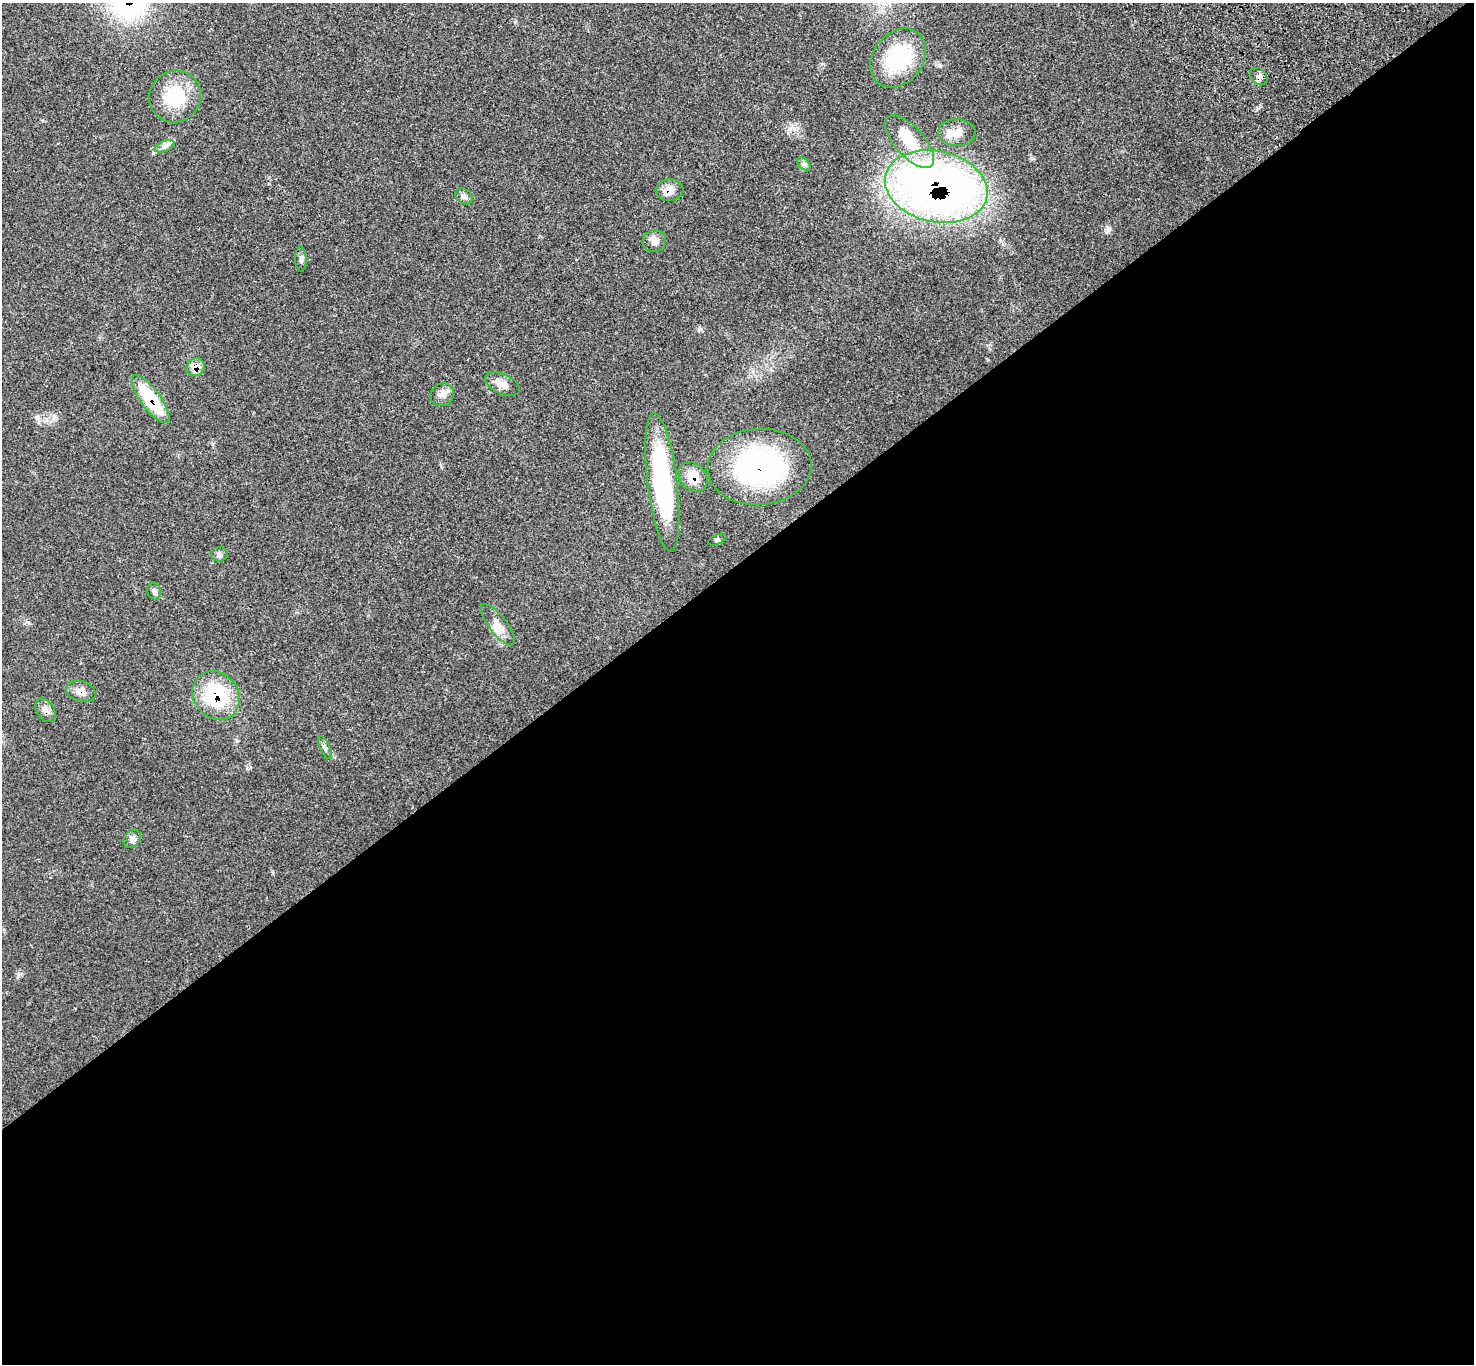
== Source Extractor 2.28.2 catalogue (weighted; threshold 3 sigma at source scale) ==
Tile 15 of 4 x 4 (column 3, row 4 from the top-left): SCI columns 3050-4521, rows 242-1603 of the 6102 x 6074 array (HDU 1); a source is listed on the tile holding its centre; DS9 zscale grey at full resolution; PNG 1476 x 1366 px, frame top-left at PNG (2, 3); each listed source drawn as its Kron ellipse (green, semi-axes under 4 px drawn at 4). Shown black and unused: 59% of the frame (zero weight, under 3 of 4 exposures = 6% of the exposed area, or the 3 px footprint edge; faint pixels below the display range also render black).
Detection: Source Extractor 2.28.2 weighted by HDU 2 'WHT'; one run over the whole footprint, this tile lists its part. Background 0.058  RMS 0.0056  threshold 0.025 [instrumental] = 3 sigma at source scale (4.5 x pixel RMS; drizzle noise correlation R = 1.50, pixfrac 1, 0.05/0.05 arcsec/px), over >= 5 px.
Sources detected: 29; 1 inside a brighter object's white glare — neither listed nor drawn; the other 28 listed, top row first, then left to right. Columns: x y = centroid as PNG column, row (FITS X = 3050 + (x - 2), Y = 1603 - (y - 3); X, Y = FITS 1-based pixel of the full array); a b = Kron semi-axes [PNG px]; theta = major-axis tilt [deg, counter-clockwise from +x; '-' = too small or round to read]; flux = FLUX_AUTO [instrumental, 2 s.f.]
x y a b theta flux
898 58 32 24 52 33
1259 77 10 7 -43 2.1
175 96 26 25 - 24
957 132 19 13 -3 6.4
910 142 33 15 -48 17
165 146 10 5 21 2.1
804 164 8 5 -45 1.4
936 186 52 35 -12 390
670 190 14 10 2 5.4
464 196 9 7 -40 1.9
654 241 12 11 - 3.4
301 259 12 5 -88 1.7
195 367 9 8 - 5.7
502 384 18 10 -25 4.6
442 395 12 11 - 3.4
151 399 29 10 -54 30
759 467 52 38 4 87
693 477 16 12 -46 7.8
662 482 70 15 -83 74
717 540 10 5 23 1.2
219 554 8 7 - 1.6
154 591 9 6 -75 1.4
498 625 25 9 -52 5.8
81 691 15 10 -18 4
216 695 26 22 -50 35
45 710 13 8 -58 3.1
325 748 12 5 -65 1.6
132 839 10 7 49 2.6
Overlapping masked pixels (flux is a lower limit): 10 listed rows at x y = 1259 77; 936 186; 670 190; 195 367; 151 399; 759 467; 693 477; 81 691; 216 695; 45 710
Unlisted compact peaks at least as high as the median listed source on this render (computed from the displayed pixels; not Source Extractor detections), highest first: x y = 700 329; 1108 230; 939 65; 153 153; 18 974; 28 622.